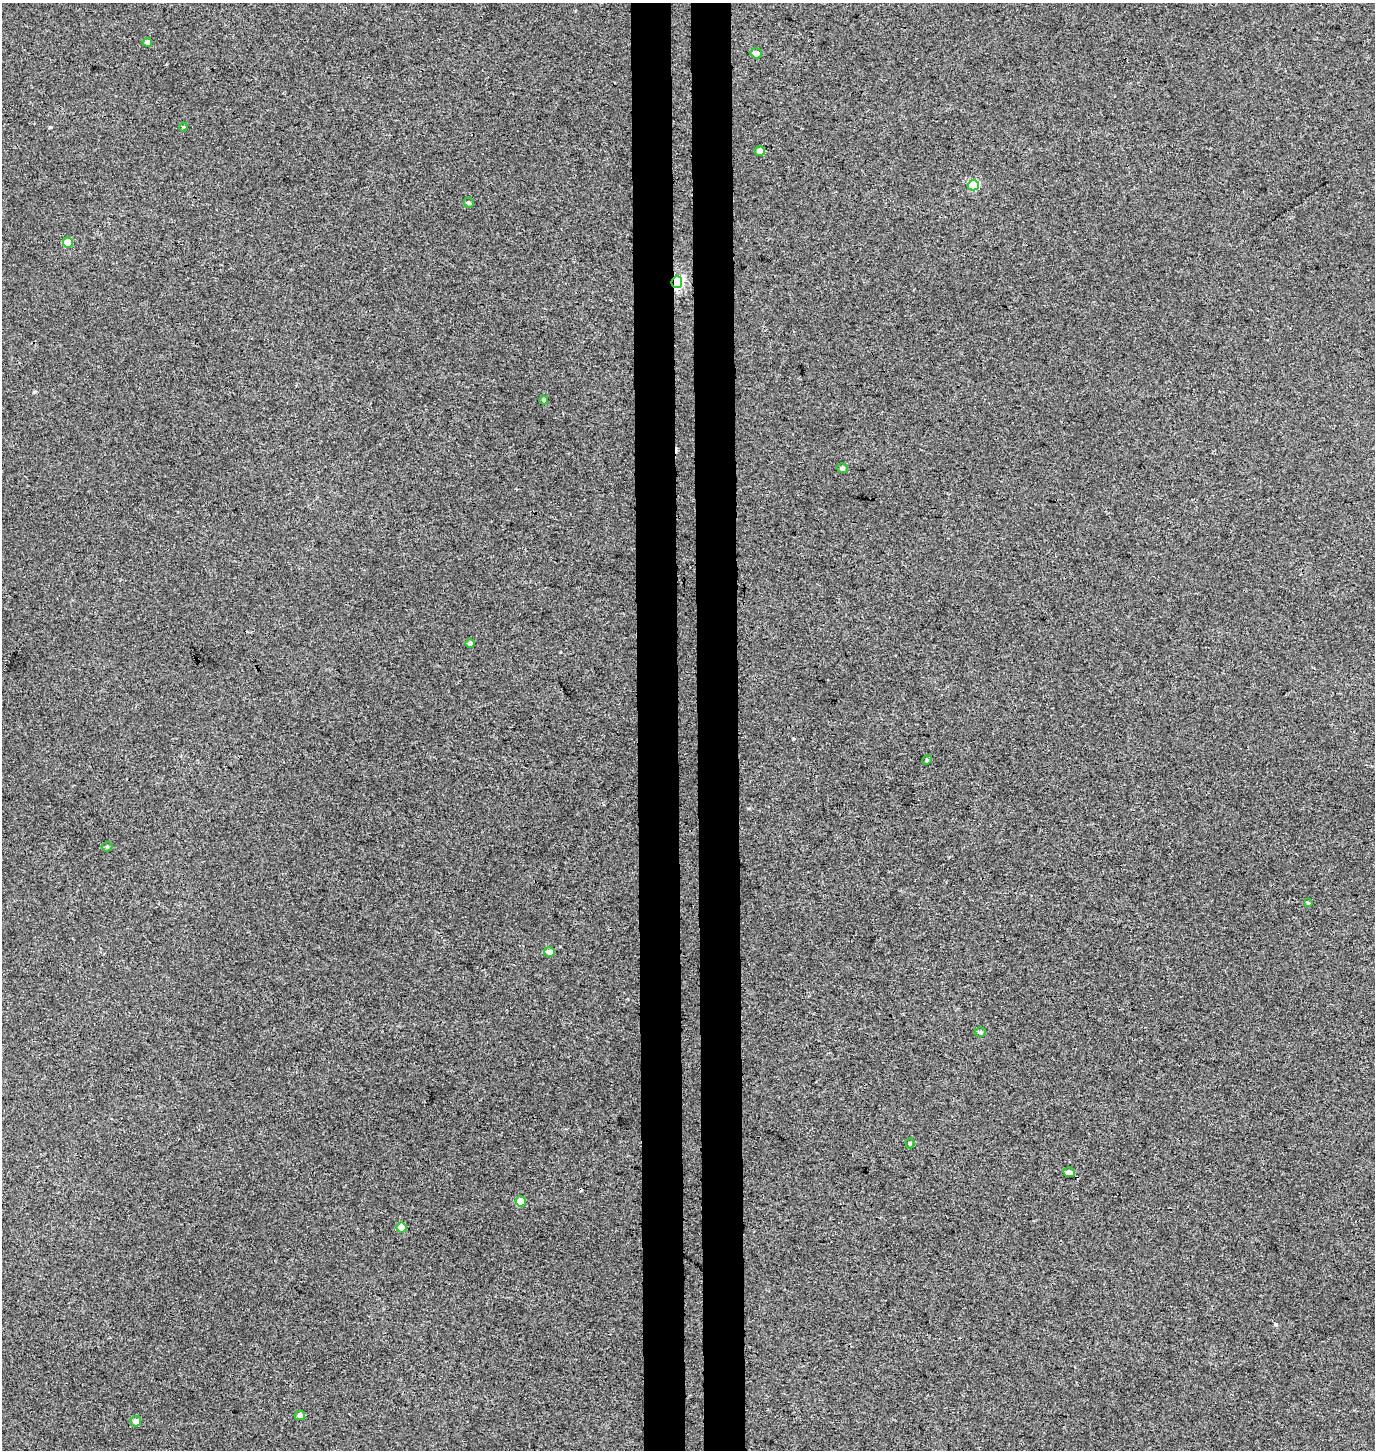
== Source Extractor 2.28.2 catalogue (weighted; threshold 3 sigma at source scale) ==
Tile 5 of 3 x 3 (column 2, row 2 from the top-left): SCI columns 1643-3015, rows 1460-2907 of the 4656 x 4358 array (HDU 1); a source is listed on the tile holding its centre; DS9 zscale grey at full resolution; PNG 1377 x 1452 px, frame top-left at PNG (2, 3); each listed source drawn as its Kron ellipse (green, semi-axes under 4 px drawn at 4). Shown black and unused: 6% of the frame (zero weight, under 3 of 4 exposures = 5% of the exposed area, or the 3 px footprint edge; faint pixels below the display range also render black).
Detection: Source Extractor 2.28.2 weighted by HDU 2 'WHT'; one run over the whole footprint, this tile lists its part. Background 0.00244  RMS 0.004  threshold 0.018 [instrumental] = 3 sigma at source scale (4.5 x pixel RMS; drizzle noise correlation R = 1.50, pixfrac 1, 0.0396/0.0396 arcsec/px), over >= 5 px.
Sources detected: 25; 3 cosmic-ray / hot-pixel residue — neither listed nor drawn; the other 22 listed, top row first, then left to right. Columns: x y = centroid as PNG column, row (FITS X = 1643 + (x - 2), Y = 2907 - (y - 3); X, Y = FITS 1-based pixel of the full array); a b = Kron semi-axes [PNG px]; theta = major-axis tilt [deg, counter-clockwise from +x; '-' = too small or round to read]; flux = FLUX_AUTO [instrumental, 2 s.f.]
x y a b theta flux
147 42 4 4 - 1.5
756 53 6 5 - 1.9
183 127 4 4 - 0.42
760 151 5 5 - 1.7
973 185 5 5 - 19
469 203 5 4 - 0.79
68 243 5 5 - 6.4
677 282 6 5 - 71
544 400 4 4 - 0.56
843 468 5 4 - 0.93
470 643 5 4 - 0.9
927 760 5 4 - 0.42
107 847 5 5 - 0.52
1308 903 4 4 - 0.55
549 952 5 5 - 2.4
980 1032 5 4 - 0.68
910 1143 5 4 - 0.48
1069 1172 6 4 -7 1.4
521 1201 5 5 - 6.2
402 1228 5 5 - 4.6
300 1415 5 4 - 1.6
136 1421 5 5 - 2.6
Overlapping masked pixels (flux is a lower limit): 1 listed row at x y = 677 282
Unlisted compact peaks at least as high as the median listed source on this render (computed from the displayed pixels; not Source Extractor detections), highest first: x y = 34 392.